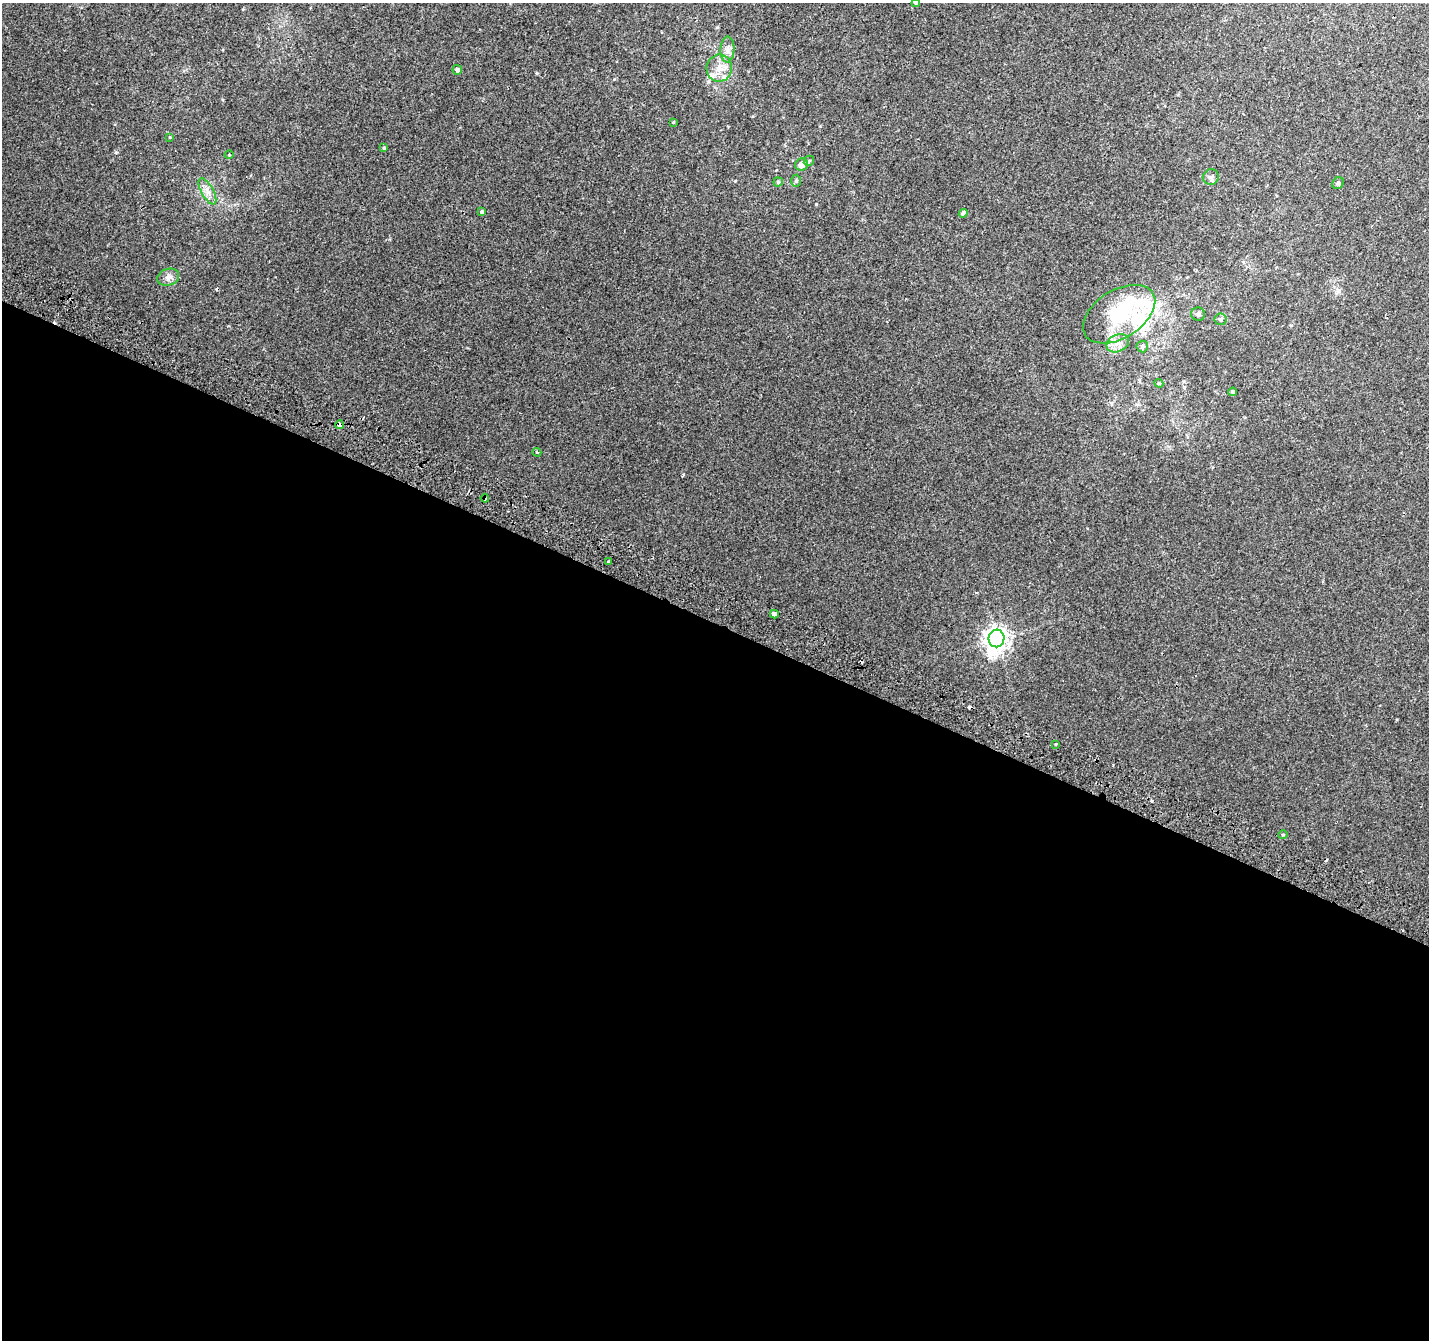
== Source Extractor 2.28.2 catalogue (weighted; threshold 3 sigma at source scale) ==
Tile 14 of 4 x 4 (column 2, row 4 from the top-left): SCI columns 1456-2882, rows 307-1644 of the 5756 x 5897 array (HDU 1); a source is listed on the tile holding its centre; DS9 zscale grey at full resolution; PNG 1431 x 1342 px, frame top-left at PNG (2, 3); each listed source drawn as its Kron ellipse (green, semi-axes under 4 px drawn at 4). Shown black and unused: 54% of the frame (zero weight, under 2 of 3 exposures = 2% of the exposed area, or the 3 px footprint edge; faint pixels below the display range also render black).
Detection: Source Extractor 2.28.2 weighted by HDU 2 'WHT'; one run over the whole footprint, this tile lists its part. Background 0.00306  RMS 0.0037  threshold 0.0169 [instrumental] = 3 sigma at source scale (4.5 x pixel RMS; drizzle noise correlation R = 1.50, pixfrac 1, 0.0396/0.0396 arcsec/px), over >= 5 px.
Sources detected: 43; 1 inside a brighter object's white glare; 4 cosmic-ray / hot-pixel residue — neither listed nor drawn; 5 inside a brighter listed object's ellipse — not listed separately; the other 33 listed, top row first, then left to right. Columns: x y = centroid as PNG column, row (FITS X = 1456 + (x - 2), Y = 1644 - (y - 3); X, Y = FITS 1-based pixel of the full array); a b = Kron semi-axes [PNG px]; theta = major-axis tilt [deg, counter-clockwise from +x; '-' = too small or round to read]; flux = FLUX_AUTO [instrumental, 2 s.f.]
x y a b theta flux
916 3 4 4 - 0.5
727 49 13 7 88 1.9
719 68 13 13 - 4
457 70 5 5 - 0.97
673 122 3 3 - 0.31
170 137 4 4 - 0.31
384 148 4 4 - 0.43
229 155 4 3 - 0.27
809 161 6 4 47 0.54
802 165 6 6 - 2.2
1211 177 8 7 - 1.4
796 181 6 5 - 0.6
778 182 4 4 - 0.54
1338 183 6 5 - 0.6
207 191 14 6 -61 2.3
482 211 4 3 - 1.2
963 213 4 4 - 1.2
168 277 11 8 17 2
1119 314 40 24 32 23
1198 314 7 6 - 0.99
1220 319 6 6 - 0.78
1118 343 12 8 24 3
1142 347 6 6 - 0.88
1159 383 4 4 - 0.46
1233 392 4 4 - 0.6
339 425 4 3 - 2.6
537 452 4 3 - 0.45
485 498 4 4 - 2.7
608 561 3 2 - 0.65
774 614 4 4 - 10
996 638 9 8 - 270
1056 744 3 3 - 0.57
1283 835 4 4 - 0.5
Overlapping masked pixels (flux is a lower limit): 2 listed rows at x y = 339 425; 485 498
Isophote crosses this tile's border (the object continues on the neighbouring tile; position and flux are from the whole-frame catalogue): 1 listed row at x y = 916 3
Unlisted compact peaks at least as high as the median listed source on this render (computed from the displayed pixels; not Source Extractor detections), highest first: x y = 816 204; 116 152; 537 73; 735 181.